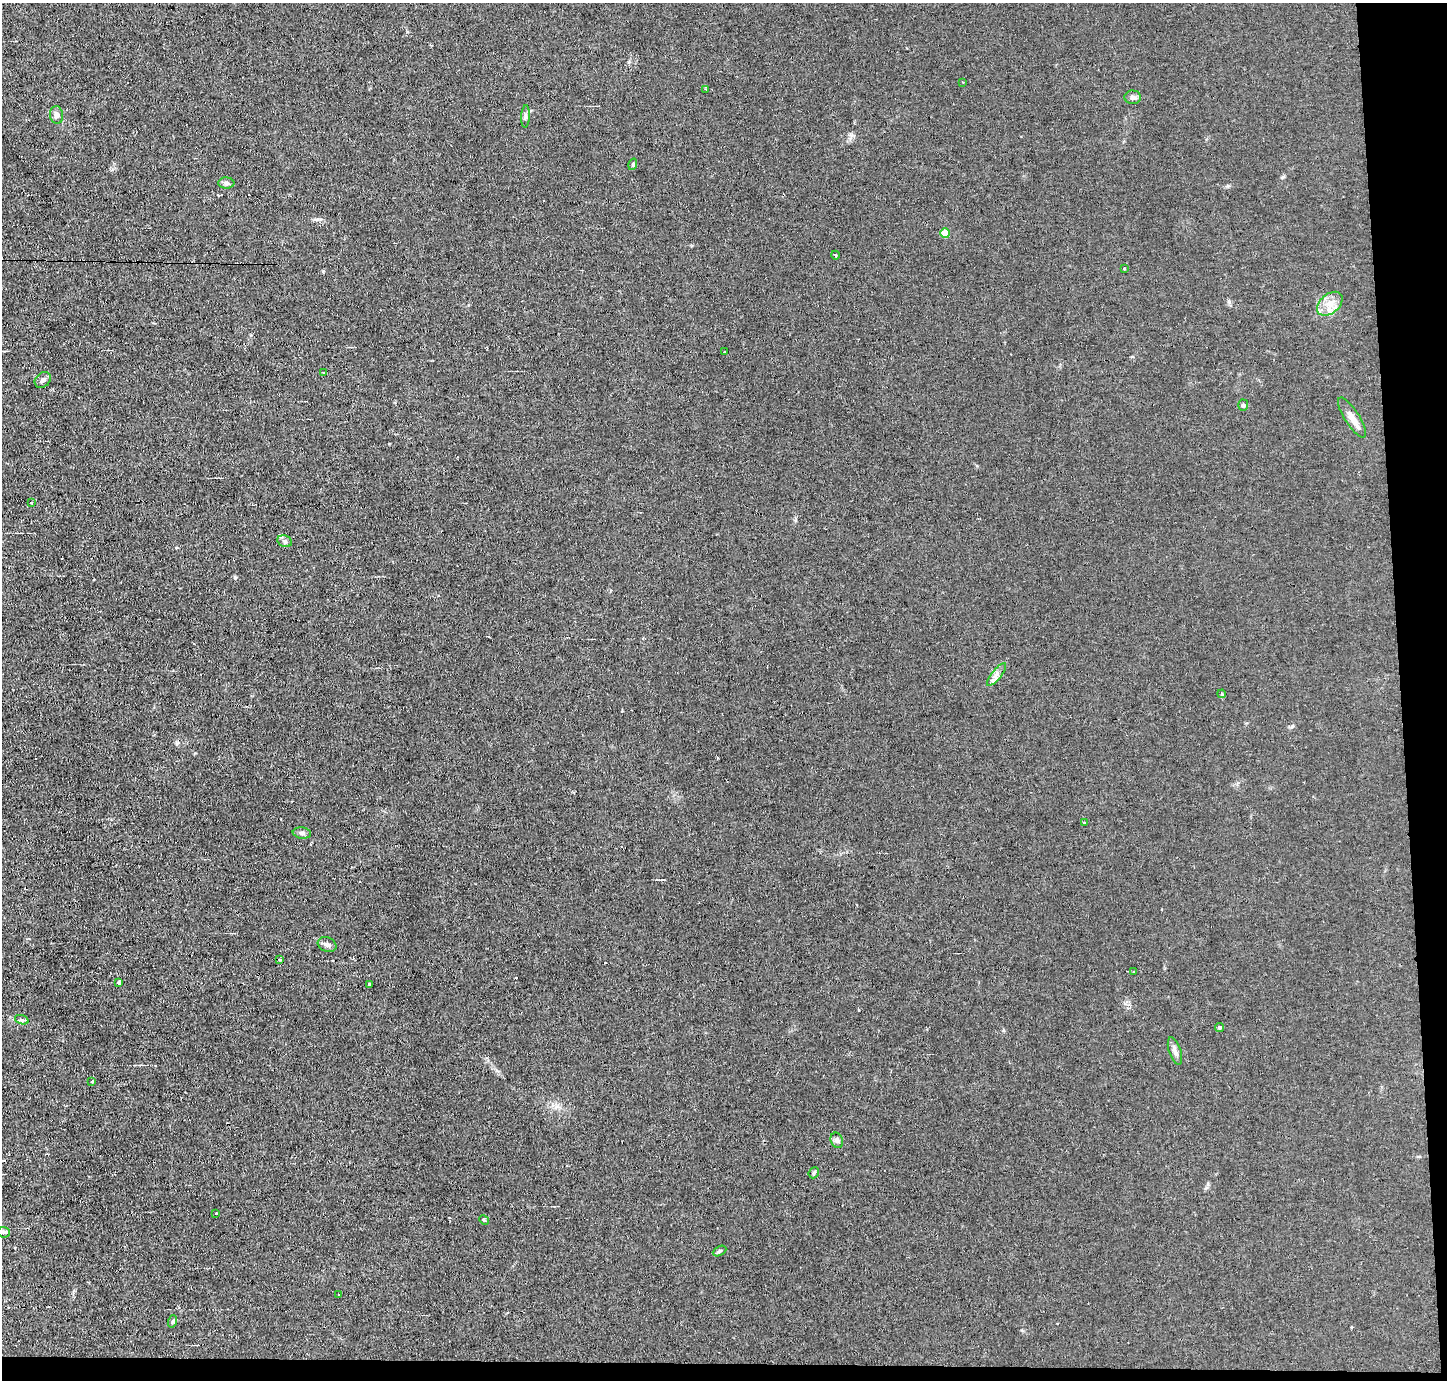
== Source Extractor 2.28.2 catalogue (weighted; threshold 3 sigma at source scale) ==
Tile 9 of 3 x 3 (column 3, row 3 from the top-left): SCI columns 2890-4334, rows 84-1461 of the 4334 x 4301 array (HDU 1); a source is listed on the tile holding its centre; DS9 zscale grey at full resolution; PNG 1449 x 1382 px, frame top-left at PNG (2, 3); each listed source drawn as its Kron ellipse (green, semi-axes under 4 px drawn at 4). Shown black and unused: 4% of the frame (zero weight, under 2 of 3 exposures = <1% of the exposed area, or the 3 px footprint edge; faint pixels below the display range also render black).
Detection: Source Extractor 2.28.2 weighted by HDU 2 'WHT'; one run over the whole footprint, this tile lists its part. Background 0.0437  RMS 0.0066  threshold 0.0296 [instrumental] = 3 sigma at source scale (4.5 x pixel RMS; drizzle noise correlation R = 1.50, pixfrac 1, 0.05/0.05 arcsec/px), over >= 5 px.
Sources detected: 49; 9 cosmic-ray / hot-pixel residue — neither listed nor drawn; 1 inside a brighter listed object's ellipse — not listed separately; the other 39 listed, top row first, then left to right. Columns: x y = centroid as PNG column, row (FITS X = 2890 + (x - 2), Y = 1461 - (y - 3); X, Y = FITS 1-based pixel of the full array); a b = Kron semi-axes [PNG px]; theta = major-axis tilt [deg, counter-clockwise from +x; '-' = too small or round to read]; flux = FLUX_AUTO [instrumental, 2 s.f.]
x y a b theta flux
962 82 2 2 - 0.43
706 89 3 3 - 0.58
1133 97 8 7 - 1.9
57 115 9 6 -82 2.5
525 116 11 4 87 1.6
633 164 6 3 73 0.66
226 183 8 5 -2 1.9
945 233 5 4 - 13
835 255 4 3 - 0.6
1124 268 3 2 - 0.55
1330 304 15 9 40 6.7
725 352 3 2 - 1.7
324 372 3 2 - 0.86
43 380 9 7 41 2.1
1243 405 5 5 - 1.2
1352 418 23 7 -57 5.9
31 502 3 3 - 1.6
285 541 7 5 -21 1.6
997 675 14 5 51 3.2
1222 694 4 3 - 0.57
1084 823 4 3 - 0.59
302 833 9 5 -7 1.8
327 945 9 7 -22 2.3
280 959 3 2 - 0.81
1134 971 3 2 - 1.2
119 982 4 4 - 5.4
370 985 3 3 - 5.8
22 1020 7 4 -18 1.3
1220 1027 4 4 - 1
1175 1051 14 6 -72 2.6
92 1081 3 3 - 0.9
837 1140 8 6 -69 1.7
814 1173 6 5 - 0.93
216 1214 3 3 - 1.6
484 1220 5 4 - 0.77
4 1232 6 5 - 1.1
720 1251 7 4 27 1.1
339 1295 3 2 - 0.73
173 1321 6 4 72 0.95
Unlisted compact peaks at least as high as the median listed source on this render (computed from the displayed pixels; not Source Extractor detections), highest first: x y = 235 578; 1292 726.